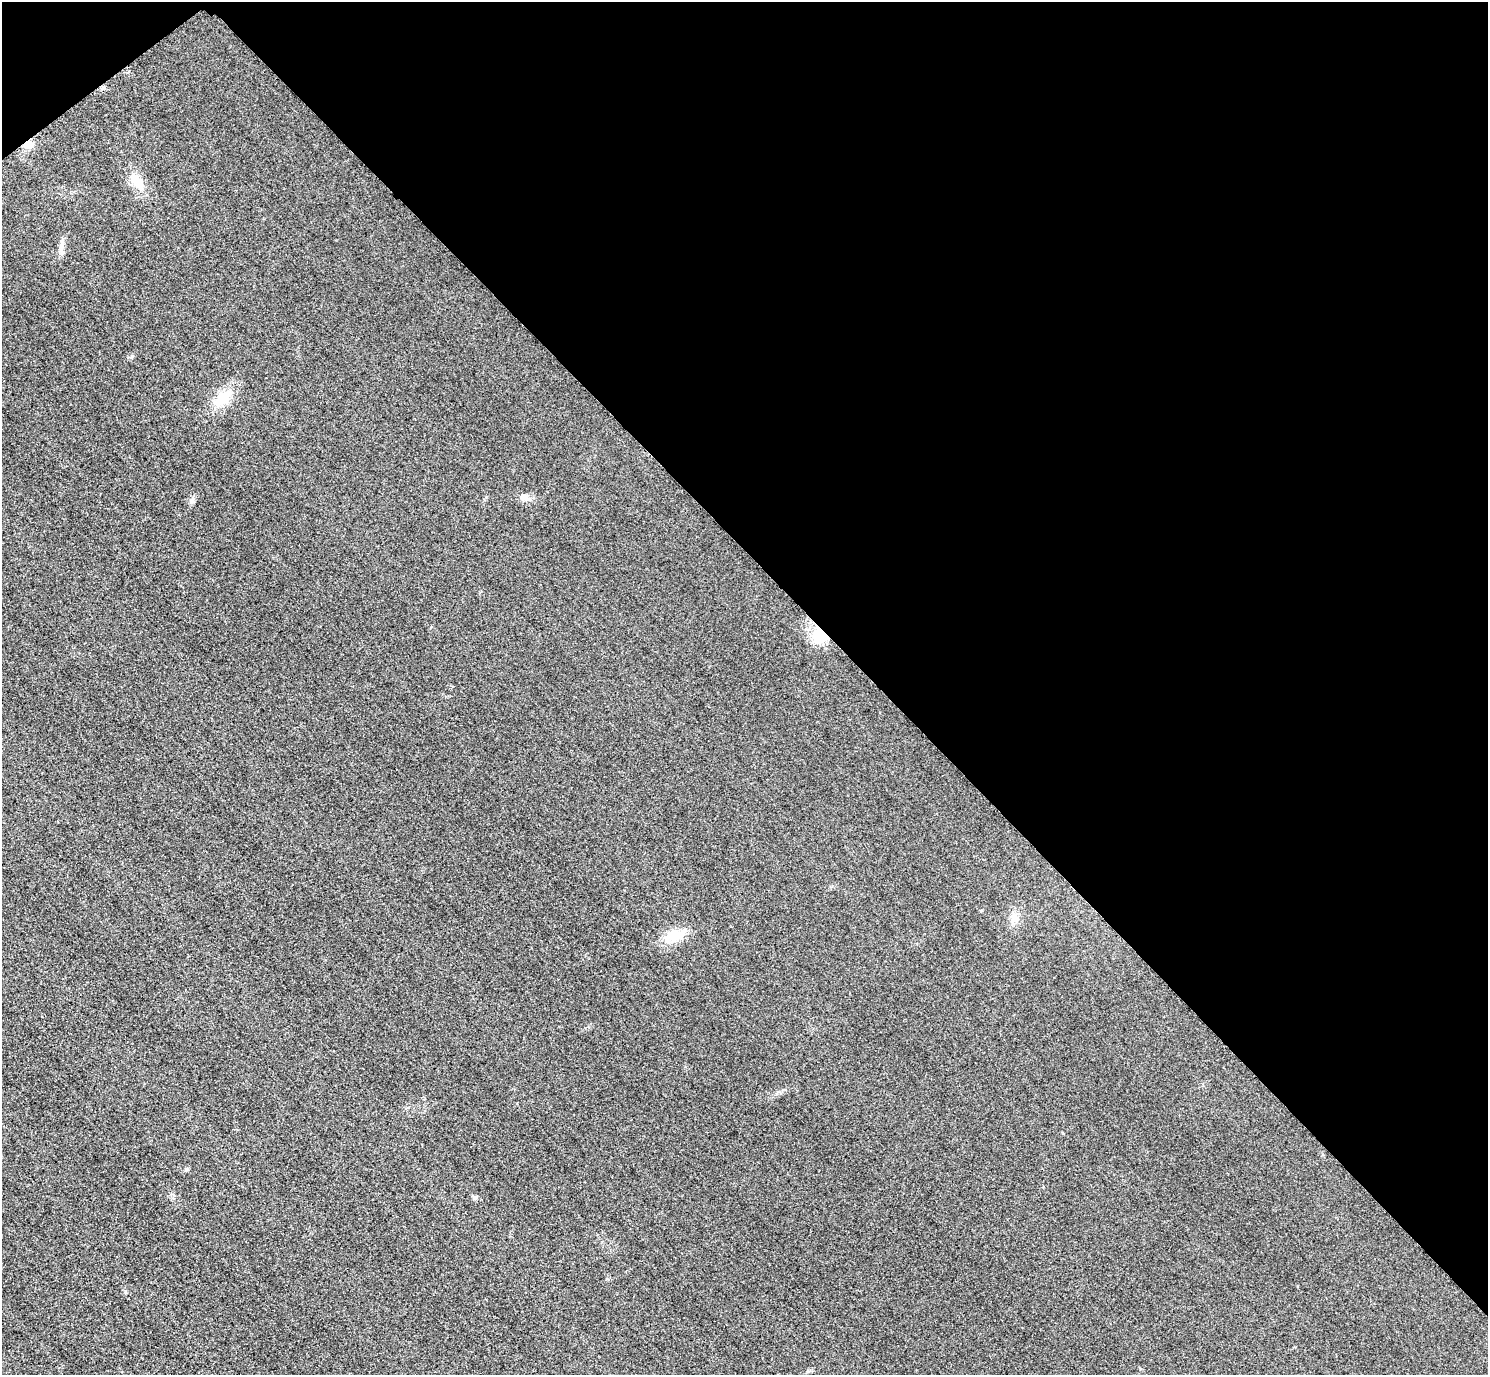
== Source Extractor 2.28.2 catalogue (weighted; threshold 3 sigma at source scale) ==
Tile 3 of 4 x 4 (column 3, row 1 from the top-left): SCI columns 3004-4489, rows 4304-5676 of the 6005 x 6003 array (HDU 1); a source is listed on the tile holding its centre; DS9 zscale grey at full resolution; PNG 1490 x 1377 px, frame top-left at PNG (2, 2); no overlay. Shown black and unused: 42% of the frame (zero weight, under 3 of 4 exposures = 3% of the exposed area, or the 3 px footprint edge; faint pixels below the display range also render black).
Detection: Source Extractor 2.28.2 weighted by HDU 2 'WHT'; one run over the whole footprint, this tile lists its part. Background 0.052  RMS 0.016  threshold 0.0723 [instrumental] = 3 sigma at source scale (4.5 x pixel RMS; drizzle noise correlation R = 1.50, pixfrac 1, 0.05/0.05 arcsec/px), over >= 5 px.
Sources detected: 11; all 11 listed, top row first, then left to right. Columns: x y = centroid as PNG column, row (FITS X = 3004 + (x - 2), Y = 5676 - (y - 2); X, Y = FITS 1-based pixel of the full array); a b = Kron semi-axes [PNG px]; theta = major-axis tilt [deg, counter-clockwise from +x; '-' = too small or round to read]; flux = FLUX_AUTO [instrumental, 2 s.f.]
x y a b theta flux
28 145 13 10 14 16
137 182 24 12 -51 29
62 245 13 6 64 7.5
222 398 25 13 44 43
524 497 18 9 -10 11
192 500 10 6 82 5
822 635 27 16 -47 45
1014 918 13 10 -78 13
674 936 24 14 24 36
186 1169 6 5 - 2.8
475 1197 7 4 1 2.8
Overlapping masked pixels (flux is a lower limit): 2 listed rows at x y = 28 145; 822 635
Unlisted compact peaks at least as high as the median listed source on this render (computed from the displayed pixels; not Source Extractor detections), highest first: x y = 132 356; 607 1279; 125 1291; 982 910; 776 1094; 486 497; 1063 1133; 783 1090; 1297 1286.